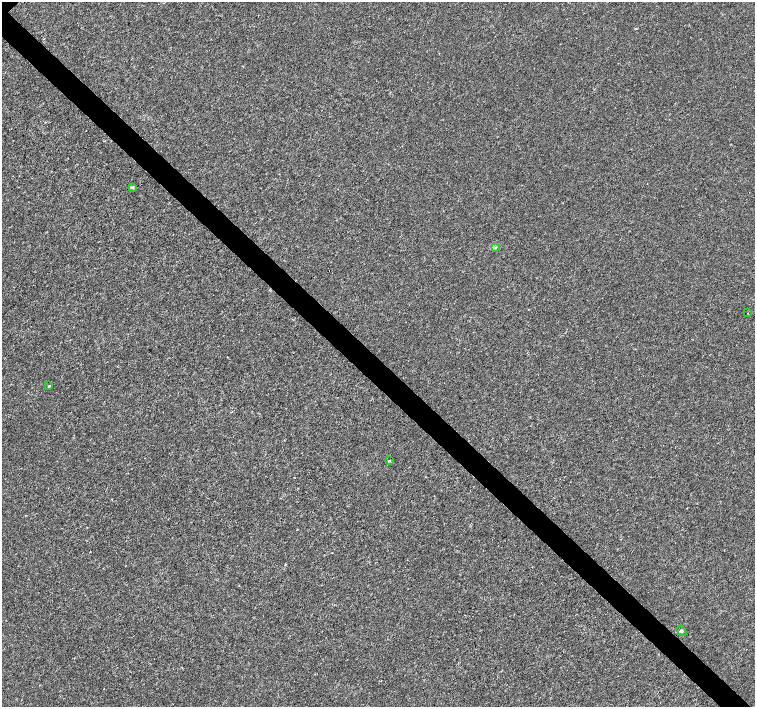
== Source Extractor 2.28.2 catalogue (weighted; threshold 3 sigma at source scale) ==
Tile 6 of 4 x 4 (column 2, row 2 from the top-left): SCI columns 1511-3015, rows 3041-4449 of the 6026 x 6016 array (HDU 1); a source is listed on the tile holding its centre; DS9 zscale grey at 2 x 2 block average (1 PNG px = mean of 2 x 2 image px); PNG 757 x 709 px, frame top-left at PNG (2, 2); each listed source drawn as its Kron ellipse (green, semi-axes under 4 px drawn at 4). Shown black and unused: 4% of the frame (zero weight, under 3 of 4 exposures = <1% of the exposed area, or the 3 px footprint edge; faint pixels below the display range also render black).
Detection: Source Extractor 2.28.2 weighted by HDU 2 'WHT'; one run over the whole footprint, this tile lists its part. Background -4.64e-05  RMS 0.0017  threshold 0.00754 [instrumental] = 3 sigma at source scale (4.5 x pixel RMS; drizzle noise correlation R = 1.50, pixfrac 1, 0.0396/0.0396 arcsec/px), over >= 5 px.
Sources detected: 6; all 6 listed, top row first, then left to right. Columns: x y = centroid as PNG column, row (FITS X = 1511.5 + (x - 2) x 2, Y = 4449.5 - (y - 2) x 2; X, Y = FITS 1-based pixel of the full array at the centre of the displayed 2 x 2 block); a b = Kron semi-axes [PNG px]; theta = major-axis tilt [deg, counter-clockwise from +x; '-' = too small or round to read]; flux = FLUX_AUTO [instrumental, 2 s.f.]
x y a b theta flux
132 188 3 3 - 0.41
495 247 4 3 - 0.46
748 313 2 2 - 0.16
49 386 3 3 - 0.38
390 461 3 2 - 0.32
681 631 5 3 - 0.56